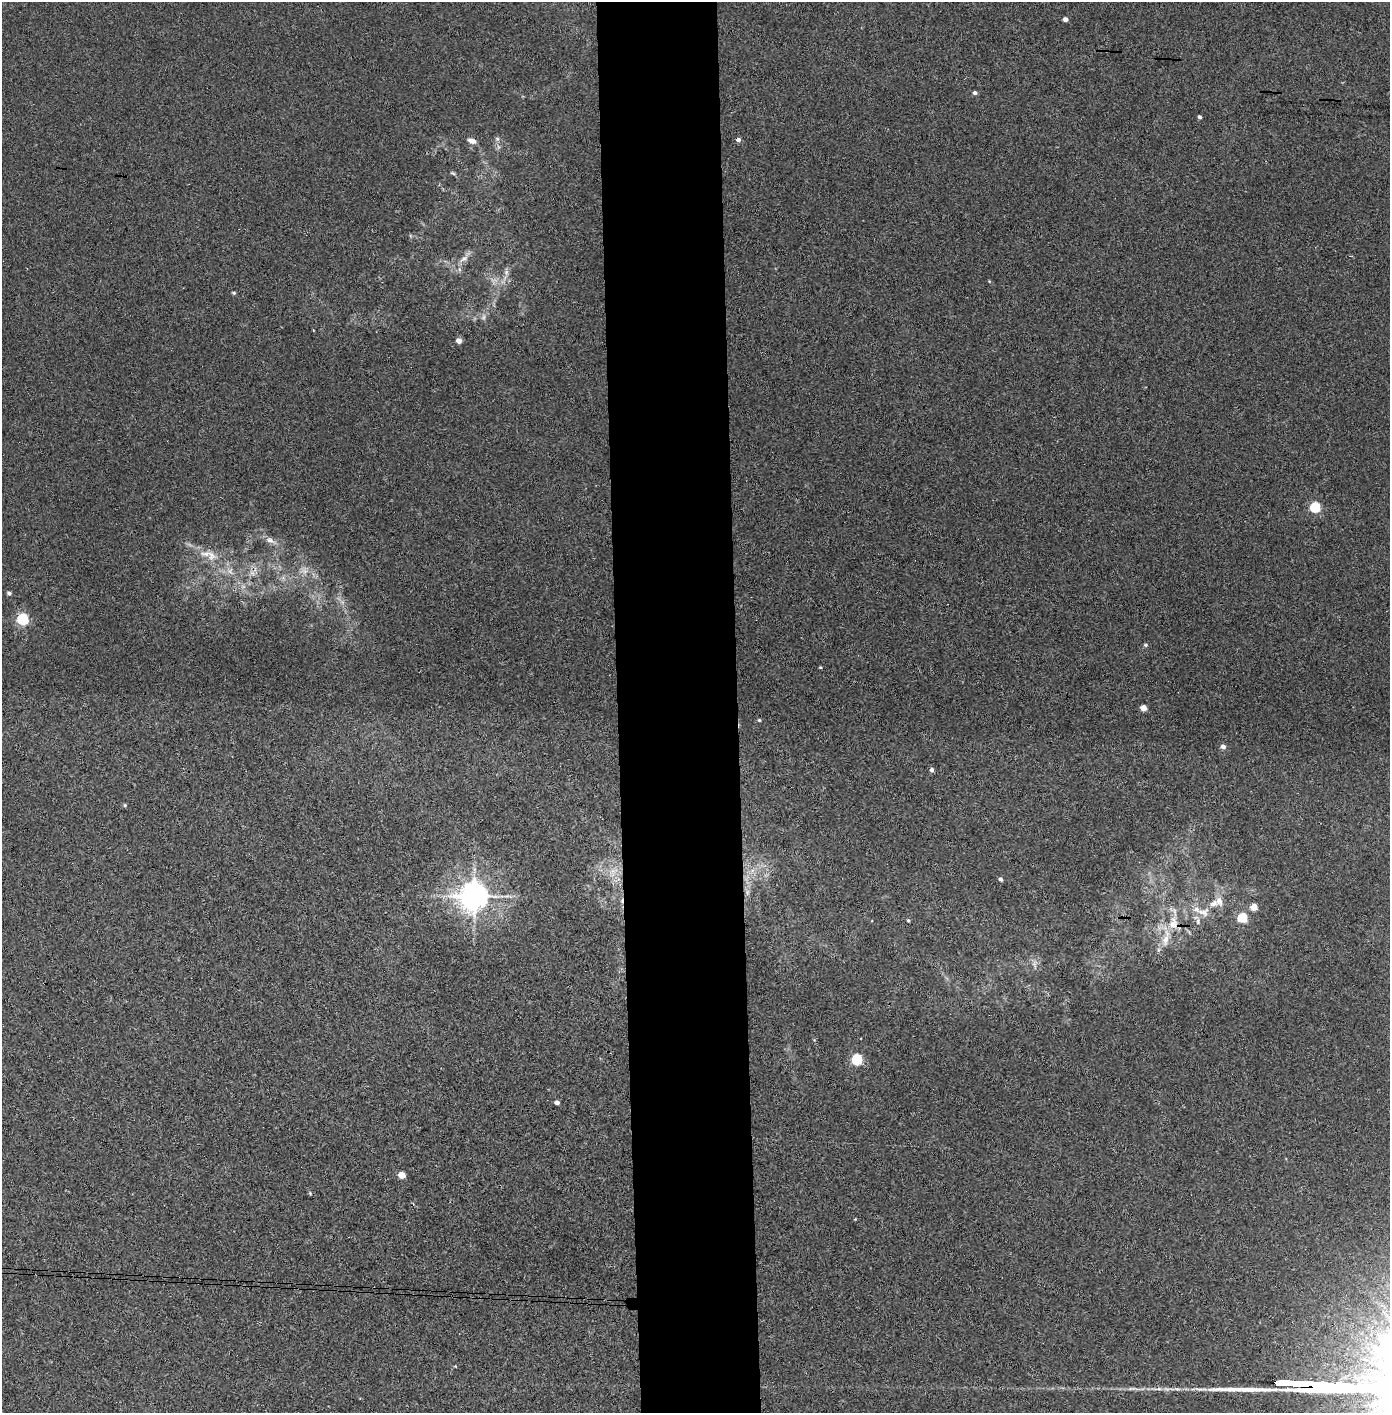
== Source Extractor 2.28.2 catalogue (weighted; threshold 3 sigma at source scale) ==
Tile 5 of 3 x 3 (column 2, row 2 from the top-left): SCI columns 1469-2856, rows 1414-2824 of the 4323 x 4241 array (HDU 1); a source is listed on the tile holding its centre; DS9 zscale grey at full resolution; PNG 1392 x 1415 px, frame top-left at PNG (2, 2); no overlay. Shown black and unused: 9% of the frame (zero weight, under 3 of 4 exposures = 6% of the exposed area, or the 3 px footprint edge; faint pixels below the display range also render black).
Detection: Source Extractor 2.28.2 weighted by HDU 2 'WHT'; one run over the whole footprint, this tile lists its part. Background 0.045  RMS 0.0057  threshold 0.0257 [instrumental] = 3 sigma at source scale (4.5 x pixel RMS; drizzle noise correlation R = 1.50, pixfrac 1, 0.05/0.05 arcsec/px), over >= 5 px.
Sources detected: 45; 1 cosmic-ray / hot-pixel residue — not listed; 3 inside a brighter listed object's ellipse — not listed separately; the other 41 listed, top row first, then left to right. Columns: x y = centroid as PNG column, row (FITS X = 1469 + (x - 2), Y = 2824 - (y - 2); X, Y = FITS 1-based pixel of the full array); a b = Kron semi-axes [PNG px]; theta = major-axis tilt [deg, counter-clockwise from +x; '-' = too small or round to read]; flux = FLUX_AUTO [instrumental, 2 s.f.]
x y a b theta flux
1065 19 4 4 - 2.8
975 93 5 4 - 1.6
1200 117 4 4 - 1.3
497 139 6 5 - 1.1
738 140 4 4 - 2.2
472 141 11 6 -18 2.6
453 173 7 3 -23 0.86
464 259 16 5 35 3.3
459 269 6 4 -71 1
506 272 7 6 - 1.6
234 293 4 3 - 0.82
484 317 7 4 89 1.3
458 341 5 5 - 3.8
1315 507 5 5 - 44
270 540 13 7 -24 3.1
206 554 23 11 -29 8.6
305 571 7 6 - 2.3
252 573 7 4 -18 1.6
9 593 5 4 - 1.2
22 619 5 5 - 77
1146 645 5 4 - 0.95
1143 708 5 4 - 6.7
759 720 4 4 - 0.72
1223 746 5 5 - 2.6
932 770 5 4 - 1.7
125 805 5 4 - 0.74
613 871 13 6 13 4
1001 879 5 4 - 1.6
474 896 9 8 - 840
1219 901 14 9 -78 4.8
1254 907 5 4 - 9.4
1203 912 18 13 7 8
1242 918 5 5 - 32
908 920 4 4 - 0.61
1174 923 23 15 -62 13
1166 938 29 9 78 9
857 1060 5 5 - 56
557 1102 5 4 - 2.3
402 1175 5 4 - 12
310 1193 6 4 -47 0.65
855 1219 3 3 - 0.43
Overlapping masked pixels (flux is a lower limit): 1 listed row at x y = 1174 923